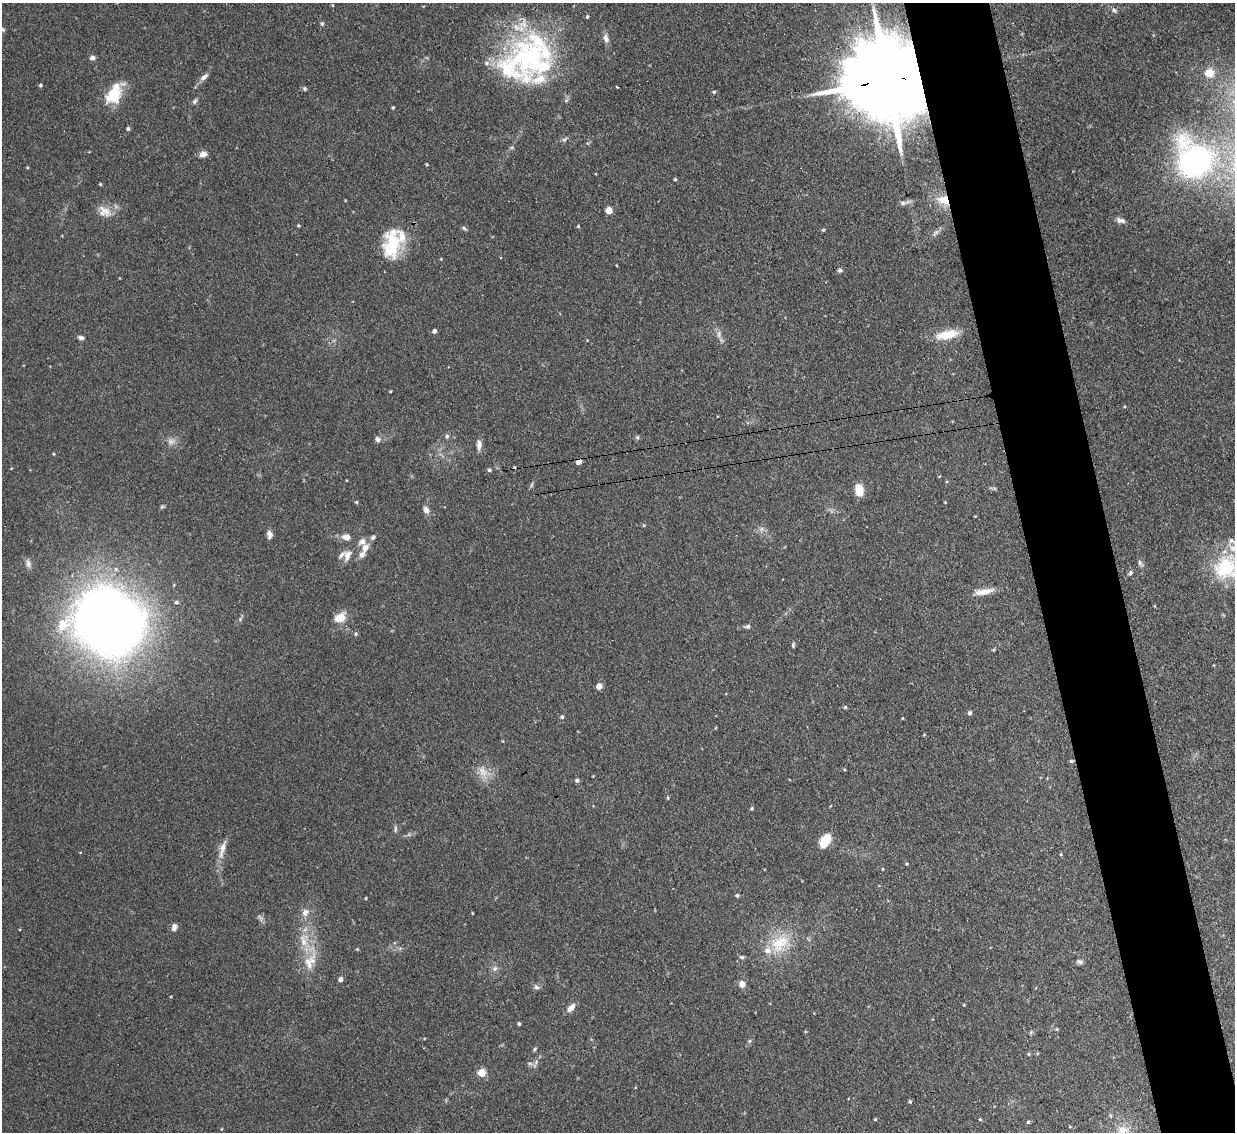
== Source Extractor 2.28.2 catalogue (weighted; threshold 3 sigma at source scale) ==
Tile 6 of 4 x 4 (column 2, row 2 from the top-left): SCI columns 1261-2493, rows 2574-3703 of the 5021 x 5006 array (HDU 1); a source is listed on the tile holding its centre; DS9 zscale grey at full resolution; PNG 1237 x 1134 px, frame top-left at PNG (2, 3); no overlay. Shown black and unused: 7% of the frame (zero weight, under 3 of 4 exposures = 4% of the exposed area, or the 3 px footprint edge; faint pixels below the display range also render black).
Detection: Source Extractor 2.28.2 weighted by HDU 2 'WHT'; one run over the whole footprint, this tile lists its part. Background 0.0934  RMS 0.0052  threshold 0.0234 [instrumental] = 3 sigma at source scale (4.5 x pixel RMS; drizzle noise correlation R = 1.50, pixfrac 1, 0.05/0.05 arcsec/px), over >= 5 px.
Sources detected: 137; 1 too faint to see at this stretch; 1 cosmic-ray / hot-pixel residue — not listed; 15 inside a brighter listed object's ellipse — not listed separately; the other 120 listed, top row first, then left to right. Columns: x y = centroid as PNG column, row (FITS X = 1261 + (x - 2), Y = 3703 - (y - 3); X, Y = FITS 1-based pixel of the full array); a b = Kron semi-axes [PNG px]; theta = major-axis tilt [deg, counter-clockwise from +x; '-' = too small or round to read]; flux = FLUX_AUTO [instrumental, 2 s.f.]
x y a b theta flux
332 5 4 3 - 0.42
1114 10 8 5 -41 1.2
587 17 4 3 - 0.76
322 24 6 4 69 0.87
3 29 7 5 -35 0.9
606 38 11 7 -71 2.6
92 58 7 6 - 1.6
530 58 68 42 61 79
1209 73 5 5 - 18
204 77 14 6 38 2.4
886 81 28 19 7 12000
40 85 4 3 - 0.72
617 87 4 2 - 0.45
305 89 5 5 - 0.91
714 92 4 4 - 0.8
114 94 28 16 61 17
195 101 8 5 60 1.2
393 108 4 3 - 0.61
128 129 4 4 - 1.1
564 139 9 4 33 1.1
203 154 9 6 7 3
1194 160 53 44 -54 130
427 164 4 3 - 0.5
675 179 4 3 - 0.67
100 184 3 3 - 0.6
943 200 20 13 -17 9.6
904 203 15 5 11 2.1
609 210 5 5 - 10
105 211 22 10 -39 6.1
1121 220 13 7 -12 2.4
298 225 4 4 - 0.56
578 226 4 4 - 0.58
464 228 6 5 - 0.9
823 230 5 4 - 0.6
935 233 13 5 49 1.7
392 245 35 21 89 24
441 259 3 3 - 0.39
840 270 6 5 - 1
434 331 4 4 - 1.9
719 334 12 4 90 2
947 334 30 10 11 11
81 338 7 5 -19 1.5
447 436 6 6 - 1.2
637 437 5 5 - 0.79
378 439 8 7 - 1.7
171 441 12 8 3 3.1
479 445 12 6 -88 2.8
54 454 4 4 - 0.49
579 461 5 4 - 5.2
489 470 5 4 - 1.1
532 485 7 3 81 0.83
859 490 12 8 -80 8.3
356 502 4 3 - 0.65
945 502 4 3 - 0.39
426 510 9 6 -58 2.9
761 529 7 4 -90 1.3
269 534 9 6 -84 2.5
346 537 8 6 -12 4.5
373 537 7 5 30 1.2
365 548 11 9 53 4.3
347 555 14 9 71 4.1
28 563 12 7 -81 2.3
1140 563 11 5 -57 1.4
1225 567 35 32 61 38
1131 573 7 4 43 0.97
984 592 24 7 9 6.4
176 602 5 5 - 0.95
339 618 10 7 35 9.8
240 619 6 5 - 0.93
108 622 45 40 -34 760
747 626 8 5 7 1.3
356 634 6 4 23 0.79
793 645 7 4 82 0.84
993 650 5 4 - 0.69
599 686 4 4 - 6.7
845 707 4 4 - 0.8
970 713 5 4 - 1.3
562 717 5 5 - 1.1
1071 761 5 4 - 0.72
483 771 17 10 -56 6.1
577 780 5 5 - 1.3
668 798 4 4 - 0.53
752 808 4 4 - 0.73
395 828 10 3 90 1.1
825 840 15 9 60 10
222 849 30 7 76 5.4
1061 854 4 3 - 0.56
906 864 4 4 - 0.48
882 869 4 3 - 0.44
737 895 4 4 - 1.3
366 898 3 2 - 0.48
305 912 11 8 52 3.4
472 913 4 3 - 0.36
174 927 8 6 82 2.4
304 940 23 12 -89 11
779 943 30 21 30 20
357 949 4 4 - 0.47
741 957 6 5 - 1
312 961 28 12 81 11
1080 962 9 5 -11 1.4
495 968 8 7 - 1.8
340 979 6 5 - 1.8
742 984 8 7 - 3
536 987 9 6 -42 1.4
964 1005 4 3 - 0.42
571 1008 11 6 45 3.5
519 1024 3 3 - 0.93
1057 1029 4 4 - 0.55
1031 1032 6 4 46 0.71
749 1041 5 5 - 0.81
535 1049 6 4 48 0.73
1029 1054 5 4 - 0.65
530 1063 8 4 -8 1.2
481 1073 5 5 - 17
910 1101 5 4 - 0.81
875 1119 4 4 - 0.57
980 1119 4 4 - 0.53
1028 1122 4 4 - 0.83
1070 1127 5 3 - 0.46
1123 1130 14 10 17 6.9
Overlapping masked pixels (flux is a lower limit): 3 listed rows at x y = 886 81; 943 200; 579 461
Isophote crosses this tile's border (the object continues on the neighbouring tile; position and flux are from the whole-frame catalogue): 4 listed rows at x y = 3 29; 1194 160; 1225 567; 1123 1130